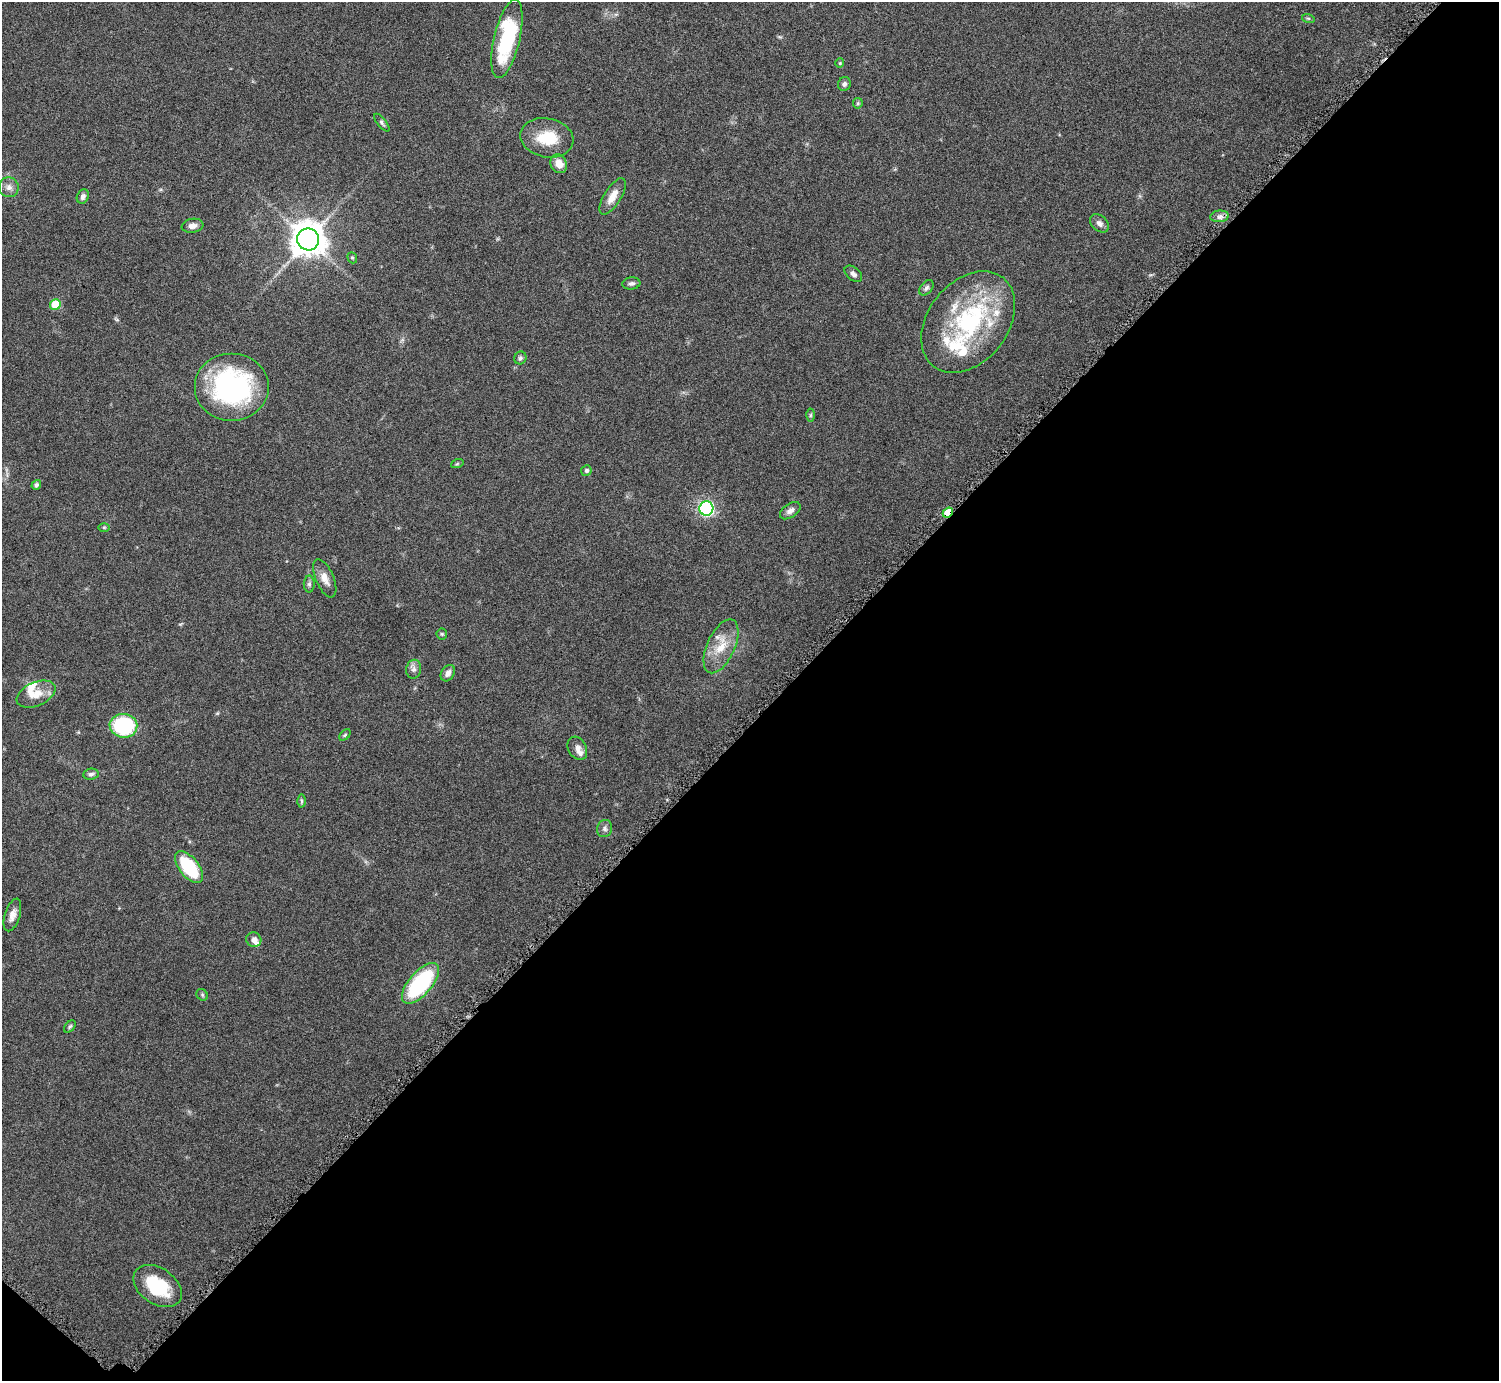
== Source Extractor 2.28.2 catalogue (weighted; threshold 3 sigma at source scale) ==
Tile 15 of 4 x 4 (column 3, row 4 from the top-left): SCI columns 3002-4498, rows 174-1552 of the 6004 x 6005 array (HDU 1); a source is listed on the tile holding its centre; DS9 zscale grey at full resolution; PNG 1501 x 1383 px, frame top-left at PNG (2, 2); each listed source drawn as its Kron ellipse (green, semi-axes under 4 px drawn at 4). Shown black and unused: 48% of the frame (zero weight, under 4 of 8 exposures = <1% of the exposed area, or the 3 px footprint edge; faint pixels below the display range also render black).
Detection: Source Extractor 2.28.2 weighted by HDU 2 'WHT'; one run over the whole footprint, this tile lists its part. Background 0.0788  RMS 0.0048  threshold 0.0195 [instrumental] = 3 sigma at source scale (4.09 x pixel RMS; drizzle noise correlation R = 1.36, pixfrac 0.8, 0.05/0.05 arcsec/px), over >= 5 px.
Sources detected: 61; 10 inside a brighter listed object's ellipse — not listed separately; the other 51 listed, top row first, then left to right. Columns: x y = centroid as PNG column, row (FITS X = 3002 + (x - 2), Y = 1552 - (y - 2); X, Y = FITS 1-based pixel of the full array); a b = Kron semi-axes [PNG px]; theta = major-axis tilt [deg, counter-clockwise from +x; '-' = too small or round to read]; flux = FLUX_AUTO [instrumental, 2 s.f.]
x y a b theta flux
1308 18 6 4 -18 0.6
507 39 40 13 77 38
840 63 5 4 - 0.44
844 84 7 6 - 1.1
858 103 5 5 - 0.6
382 123 11 4 -52 1
547 138 27 19 -12 14
559 164 10 8 -63 4.9
9 187 10 10 - 2.4
83 196 7 5 64 1.5
613 196 21 8 58 5.1
1220 216 9 5 6 1.6
1099 223 11 7 -41 1.9
192 226 11 7 8 2.3
308 239 11 11 - 760
352 258 6 4 -68 0.63
853 274 10 6 -42 1.6
631 283 9 6 6 1.3
926 288 9 5 51 1.1
55 305 5 5 - 13
968 322 56 40 52 57
520 358 6 6 - 0.92
232 387 37 34 0 76
810 415 6 4 89 0.65
457 464 6 4 19 0.55
586 471 5 5 - 1.1
36 485 5 4 - 1.2
706 508 7 7 - 91
790 511 11 7 34 2.3
948 512 5 4 - 11
104 527 6 4 0 0.52
325 578 20 9 -67 4.1
309 584 8 5 89 1.1
442 634 5 5 - 0.66
721 646 29 14 65 10
414 669 9 7 80 1.7
448 673 9 6 59 2.2
36 694 21 11 23 6.2
123 726 14 12 -8 39
345 735 7 4 46 0.62
577 748 12 9 -61 2.5
91 774 7 5 7 1.1
302 801 6 4 -89 0.66
605 828 9 7 70 1.6
189 867 19 9 -51 25
12 915 17 7 73 3
254 940 7 7 - 2.3
420 983 25 11 49 48
202 995 6 5 - 0.71
70 1027 7 5 48 0.77
158 1286 27 18 -34 21
Overlapping masked pixels (flux is a lower limit): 1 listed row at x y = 948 512